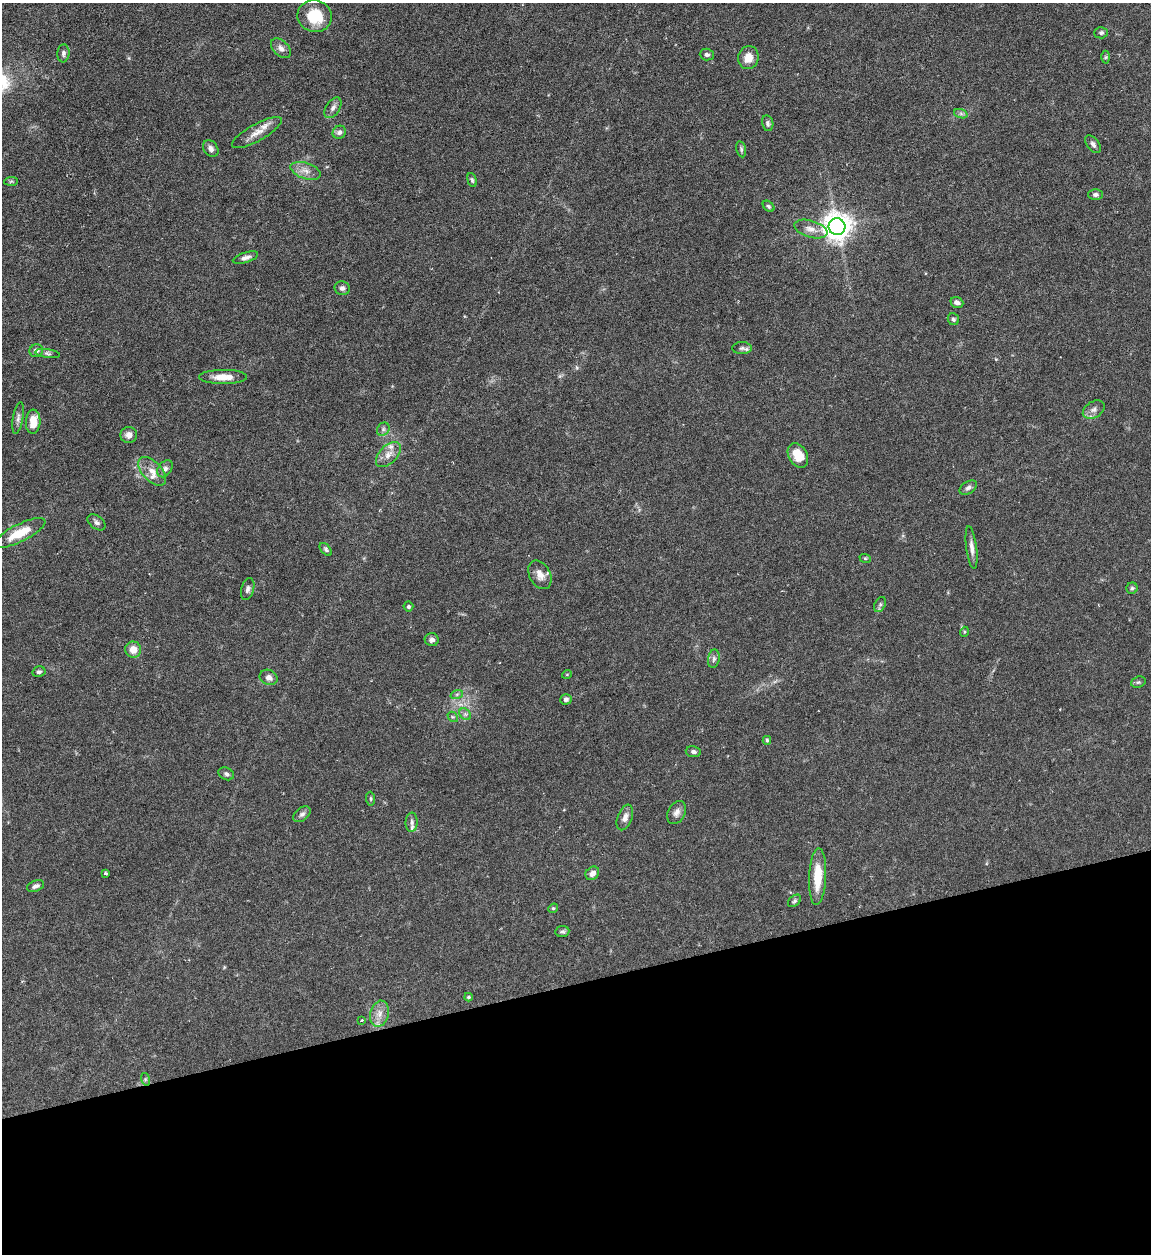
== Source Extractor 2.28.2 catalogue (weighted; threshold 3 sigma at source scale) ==
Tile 14 of 4 x 4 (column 2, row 4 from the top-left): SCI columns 1407-2555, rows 1-1252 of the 4992 x 5009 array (HDU 1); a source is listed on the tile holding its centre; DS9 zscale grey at full resolution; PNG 1153 x 1256 px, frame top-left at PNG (2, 3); each listed source drawn as its Kron ellipse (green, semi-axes under 4 px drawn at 4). Shown black and unused: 22% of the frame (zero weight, under 4 of 7 exposures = <1% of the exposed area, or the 3 px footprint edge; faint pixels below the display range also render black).
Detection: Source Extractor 2.28.2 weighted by HDU 2 'WHT'; one run over the whole footprint, this tile lists its part. Background 0.0565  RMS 0.0027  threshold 0.0112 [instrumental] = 3 sigma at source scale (4.09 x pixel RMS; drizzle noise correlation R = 1.36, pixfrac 0.8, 0.05/0.05 arcsec/px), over >= 5 px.
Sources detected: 83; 2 inside a brighter listed object's ellipse — not listed separately; the other 81 listed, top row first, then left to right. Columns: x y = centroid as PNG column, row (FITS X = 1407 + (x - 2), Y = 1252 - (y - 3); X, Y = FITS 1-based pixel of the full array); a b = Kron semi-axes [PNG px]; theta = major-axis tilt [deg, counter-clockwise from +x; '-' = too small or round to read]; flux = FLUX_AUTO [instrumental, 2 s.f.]
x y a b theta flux
315 16 17 16 - 7.9
1101 33 6 5 - 0.59
281 48 12 7 -45 1.3
63 53 9 6 85 0.78
707 55 7 6 - 0.68
1106 57 6 4 89 0.39
748 58 12 10 74 3.2
333 108 11 6 56 1
961 114 7 4 -19 0.55
768 123 8 5 -79 0.67
339 132 7 6 - 0.86
257 133 28 8 29 3
1093 144 10 5 -53 0.94
211 149 9 7 -55 1
741 149 8 4 -77 0.51
305 171 15 8 -19 2
472 180 7 4 -75 0.49
11 181 7 4 2 0.4
1095 195 7 5 0 0.8
769 206 6 4 -41 0.42
837 227 8 8 - 340
811 229 17 8 -16 2.2
245 258 13 5 18 1.2
342 288 7 6 - 0.84
957 303 6 5 - 0.99
953 319 6 5 - 0.54
742 348 10 6 0 0.8
36 351 7 6 - 1.1
47 353 12 4 -8 0.64
223 377 24 7 0 3.7
1094 410 12 8 31 1.3
18 418 16 5 80 1
33 422 12 7 86 3.7
383 429 7 6 - 0.62
129 435 8 8 - 1.4
388 454 15 9 46 2.1
798 455 13 9 -59 5
165 469 9 6 54 1
152 471 17 9 -46 2.6
968 488 9 6 33 0.78
96 522 10 6 -38 0.82
19 533 28 8 26 6.5
972 547 22 5 -83 1.6
326 549 7 4 -47 0.49
865 558 6 3 -19 0.3
540 575 15 10 -62 2.4
1132 588 5 5 - 0.49
248 589 11 6 74 0.88
880 605 8 5 63 0.57
408 606 5 5 - 0.42
964 632 5 3 - 0.25
432 640 7 6 - 0.86
133 650 8 8 - 2.7
714 659 9 6 79 0.73
39 672 6 5 - 0.57
567 674 5 3 - 0.2
269 677 9 7 -25 1.3
1138 682 7 5 19 0.48
457 694 6 4 19 0.5
566 699 6 5 - 0.68
465 714 7 5 -44 0.62
453 717 6 4 -42 0.38
767 740 4 4 - 0.53
693 752 8 5 -8 0.68
226 774 8 6 -29 0.63
371 799 7 4 -85 0.4
676 813 12 8 62 1.3
302 814 10 6 38 0.85
625 817 13 7 70 1.5
412 822 10 6 87 0.83
105 873 3 3 - 0.47
592 873 7 6 - 1.4
818 877 28 8 87 6.6
35 886 9 5 19 0.89
795 901 7 5 40 0.5
553 908 5 4 - 0.31
562 932 7 5 8 0.54
468 997 4 3 - 0.34
379 1014 13 9 75 2.3
362 1020 4 3 - 0.23
145 1079 6 4 -72 0.39